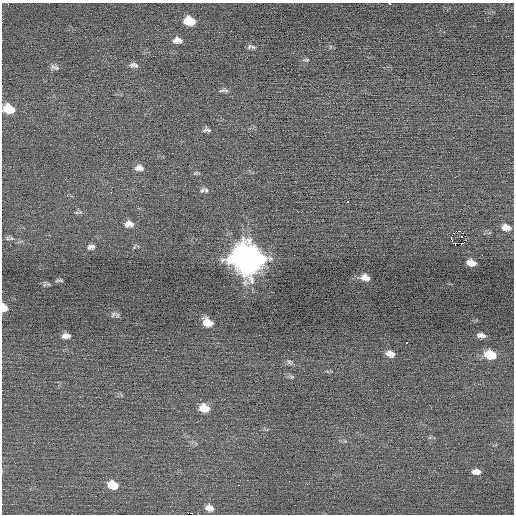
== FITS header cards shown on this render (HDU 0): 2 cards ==
NAXIS1  =                  512 / Axis length
NAXIS2  =                  512 / Axis length

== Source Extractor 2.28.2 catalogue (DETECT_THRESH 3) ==
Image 512 x 512 px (HDU 0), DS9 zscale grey, 1 PNG px = 1 image px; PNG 516 x 516 px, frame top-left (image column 1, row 512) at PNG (2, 3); no overlay
Background -0.00846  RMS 0.68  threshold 2.03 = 3 sigma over >= 5 px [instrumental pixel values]
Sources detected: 46; all 46 listed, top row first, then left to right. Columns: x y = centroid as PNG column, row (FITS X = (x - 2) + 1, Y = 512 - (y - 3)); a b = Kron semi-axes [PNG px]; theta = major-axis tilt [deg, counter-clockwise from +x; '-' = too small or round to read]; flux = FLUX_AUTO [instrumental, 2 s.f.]
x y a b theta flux
389 4 3 2 - 61
189 21 10 7 -12 1100
177 40 10 7 -3 280
253 47 9 5 -16 130
306 60 8 4 3 82
134 65 11 6 -6 170
56 68 9 7 -28 150
222 91 11 5 18 120
9 109 11 8 -15 1100
207 130 11 6 -6 150
139 168 11 8 -2 270
196 173 8 4 3 69
202 190 7 5 56 91
206 190 8 5 -47 100
111 192 2 2 - 220
348 202 3 2 - 120
129 224 10 7 0 360
506 227 10 7 -16 330
460 231 3 2 - 170
461 236 2 2 - 33
8 238 9 6 -32 110
451 238 4 2 - 820
465 240 2 2 - 110
462 243 2 2 - 26
455 244 3 2 - 120
91 247 11 7 13 160
482 255 3 2 - 34
247 259 14 12 -24 74000
471 263 8 5 -11 320
365 277 8 6 -11 320
59 280 8 3 4 76
4 307 7 5 -70 480
113 314 10 6 49 120
208 322 10 7 -31 580
481 335 8 4 -8 170
66 336 9 5 2 250
406 342 3 2 - 440
390 354 10 6 -14 300
490 355 11 8 -13 1100
289 362 8 6 -18 120
292 377 8 3 -19 95
204 408 11 8 -15 670
476 472 9 5 0 280
113 485 11 8 -17 710
238 485 3 2 - 190
209 508 9 7 -18 280
At the frame edge (FLAGS 8, measured only in part): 3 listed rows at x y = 389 4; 9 109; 4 307